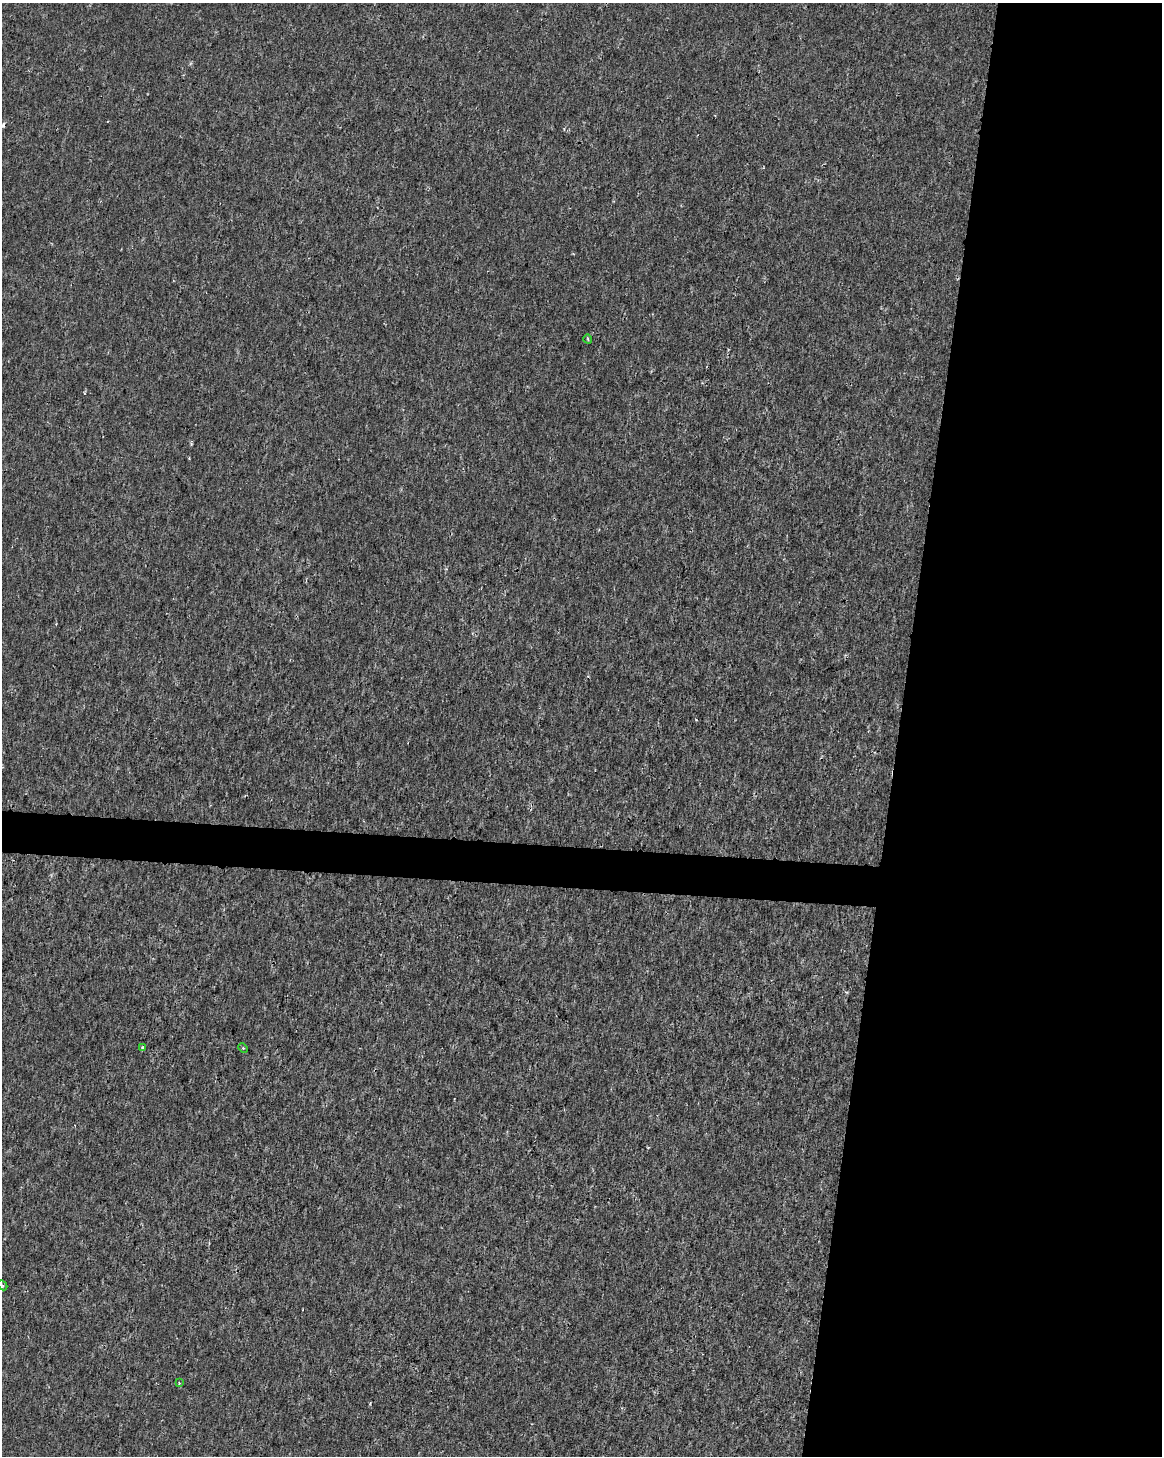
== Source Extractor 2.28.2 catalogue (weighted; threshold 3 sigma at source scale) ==
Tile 8 of 4 x 3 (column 4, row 2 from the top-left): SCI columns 3486-4645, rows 1738-3191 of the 4645 x 4872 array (HDU 1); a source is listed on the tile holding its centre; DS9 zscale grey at full resolution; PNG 1164 x 1458 px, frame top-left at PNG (2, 3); each listed source drawn as its Kron ellipse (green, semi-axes under 4 px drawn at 4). Shown black and unused: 25% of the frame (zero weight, under 2 of 3 exposures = <1% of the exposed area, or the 3 px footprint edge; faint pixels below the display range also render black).
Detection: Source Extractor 2.28.2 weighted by HDU 2 'WHT'; one run over the whole footprint, this tile lists its part. Background 1.15e-04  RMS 0.002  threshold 0.00912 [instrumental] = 3 sigma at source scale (4.5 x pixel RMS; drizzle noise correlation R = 1.50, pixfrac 1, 0.0396/0.0396 arcsec/px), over >= 5 px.
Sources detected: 7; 2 cosmic-ray / hot-pixel residue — neither listed nor drawn; the other 5 listed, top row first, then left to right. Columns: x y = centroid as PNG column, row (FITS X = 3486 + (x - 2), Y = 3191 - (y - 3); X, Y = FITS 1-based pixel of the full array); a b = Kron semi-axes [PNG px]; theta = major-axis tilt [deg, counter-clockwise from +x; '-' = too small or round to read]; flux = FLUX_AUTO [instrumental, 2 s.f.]
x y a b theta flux
588 339 4 3 - 0.23
143 1047 4 4 - 0.51
243 1048 5 3 - 0.24
2 1285 6 3 -44 0.22
179 1383 3 3 - 0.14
Isophote crosses this tile's border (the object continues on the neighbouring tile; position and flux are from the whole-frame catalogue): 1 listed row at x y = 2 1285